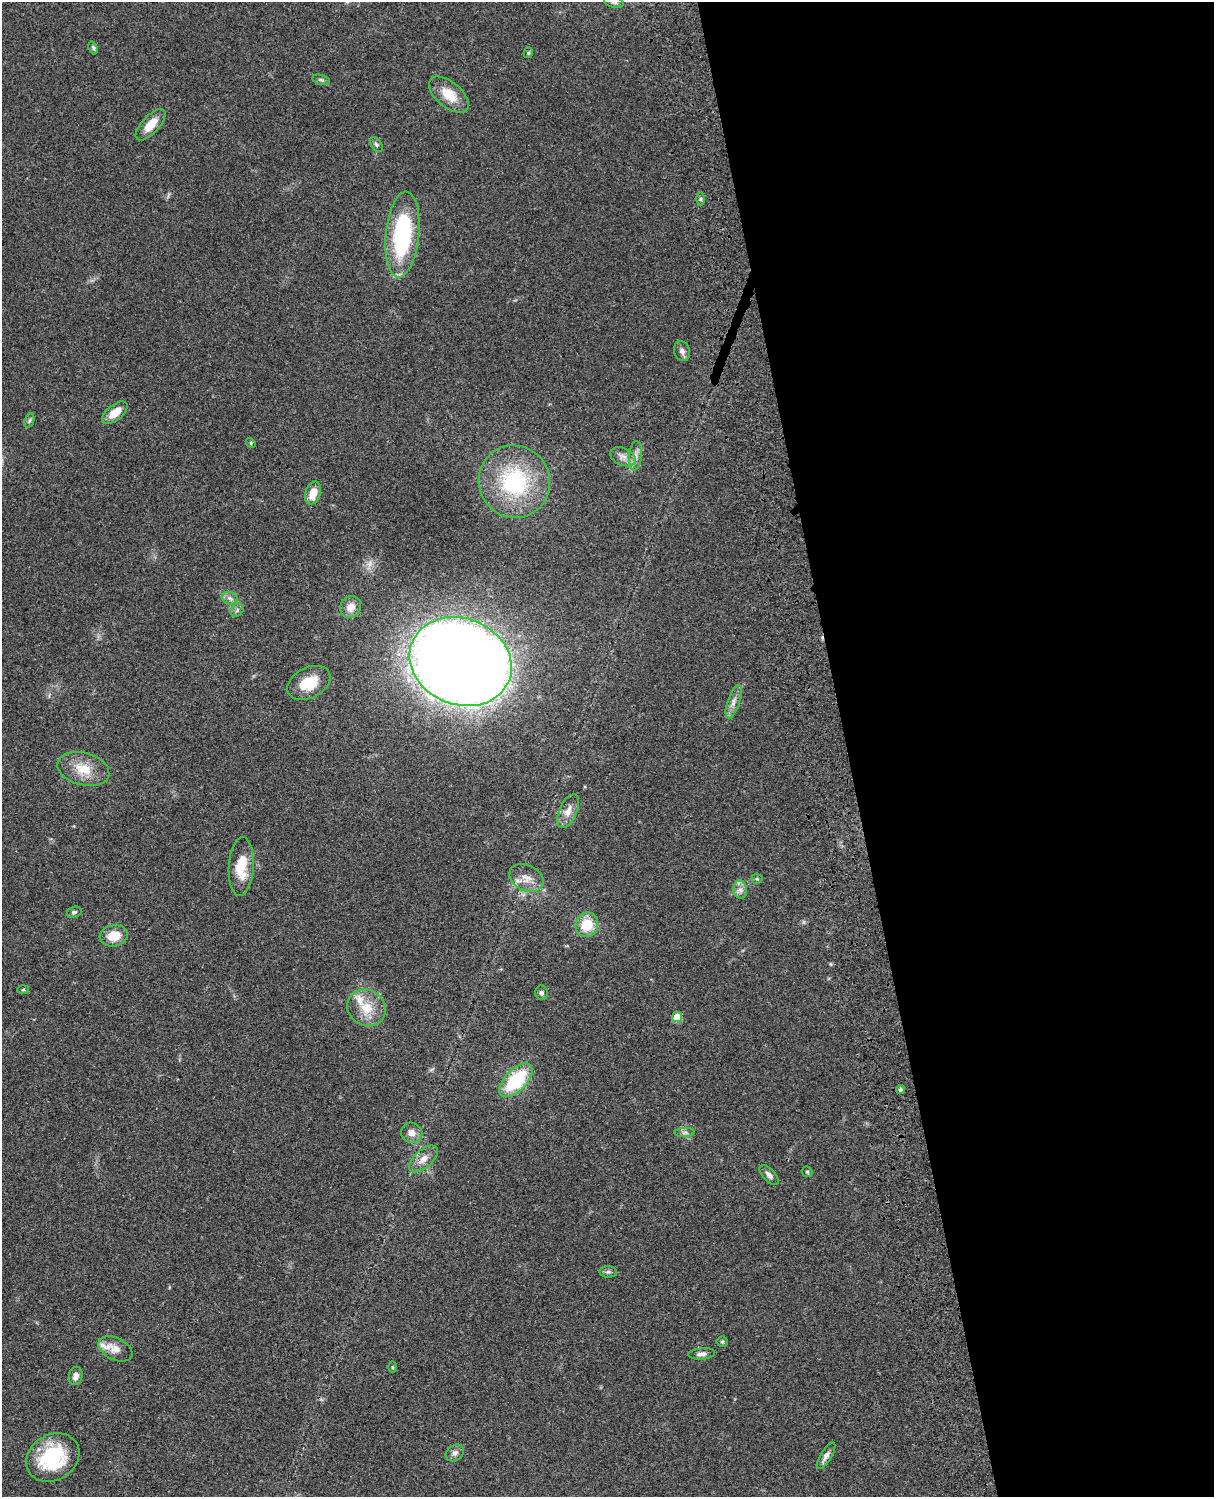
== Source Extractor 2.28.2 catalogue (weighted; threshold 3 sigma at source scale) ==
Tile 8 of 4 x 3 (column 4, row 2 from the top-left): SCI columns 3757-4968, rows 1773-3267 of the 5087 x 4927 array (HDU 1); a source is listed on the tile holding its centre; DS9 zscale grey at full resolution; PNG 1216 x 1499 px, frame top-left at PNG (2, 2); each listed source drawn as its Kron ellipse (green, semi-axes under 4 px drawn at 4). Shown black and unused: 30% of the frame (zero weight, under 3 of 4 exposures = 6% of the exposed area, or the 3 px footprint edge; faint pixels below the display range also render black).
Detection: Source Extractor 2.28.2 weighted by HDU 2 'WHT'; one run over the whole footprint, this tile lists its part. Background 0.0787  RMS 0.0058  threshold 0.0262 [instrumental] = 3 sigma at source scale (4.5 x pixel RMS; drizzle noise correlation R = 1.50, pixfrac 1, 0.05/0.05 arcsec/px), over >= 5 px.
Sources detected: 54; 2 inside a brighter listed object's ellipse — not listed separately; the other 52 listed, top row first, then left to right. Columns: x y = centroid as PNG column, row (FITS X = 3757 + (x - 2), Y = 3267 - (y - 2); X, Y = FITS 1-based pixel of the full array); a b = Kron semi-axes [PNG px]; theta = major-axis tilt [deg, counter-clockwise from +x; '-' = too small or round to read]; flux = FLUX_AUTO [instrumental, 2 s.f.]
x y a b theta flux
614 2 10 5 -11 1.6
93 48 7 4 -70 1
528 53 5 4 - 0.77
321 80 9 5 -14 1.2
449 95 24 12 -40 12
151 125 20 8 47 9.1
376 144 8 5 -53 1.2
701 199 6 4 90 1
402 234 43 16 84 69
682 351 10 8 -72 2.5
115 413 15 8 38 8.9
29 420 7 4 71 1.1
251 443 5 4 - 0.62
636 456 14 6 85 3.6
623 457 13 8 -24 4.2
514 482 36 35 - 60
313 493 12 7 70 8.5
230 598 8 6 -21 2
351 607 11 10 - 5.9
237 610 7 6 - 1.4
461 662 52 43 -21 1600
309 683 23 15 27 15
734 702 17 6 71 3.7
83 769 26 16 -14 13
568 811 18 9 66 5.3
241 866 29 12 86 15
526 878 18 12 -26 6.8
757 879 5 5 - 0.74
740 889 9 7 -89 2.6
74 912 7 5 20 1.3
587 925 12 11 - 14
114 936 14 10 9 10
23 990 6 4 2 0.72
541 993 7 6 - 1.8
366 1008 20 18 -31 13
677 1017 5 5 - 14
516 1080 21 11 46 37
900 1089 4 4 - 1.3
412 1133 11 10 - 3.8
684 1133 10 4 1 1.6
423 1159 17 9 41 5.4
807 1172 6 5 - 0.79
769 1175 12 6 -47 2.4
608 1272 8 6 1 1.4
722 1342 5 5 - 0.81
115 1349 18 11 -26 6
702 1354 13 5 5 2.4
392 1367 6 4 -89 0.58
76 1376 9 6 77 3.3
455 1453 10 7 36 2.3
826 1456 15 5 58 3
53 1458 28 22 33 40
Overlapping masked pixels (flux is a lower limit): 1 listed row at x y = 461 662
Isophote crosses this tile's border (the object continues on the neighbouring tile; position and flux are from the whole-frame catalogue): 1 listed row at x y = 614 2